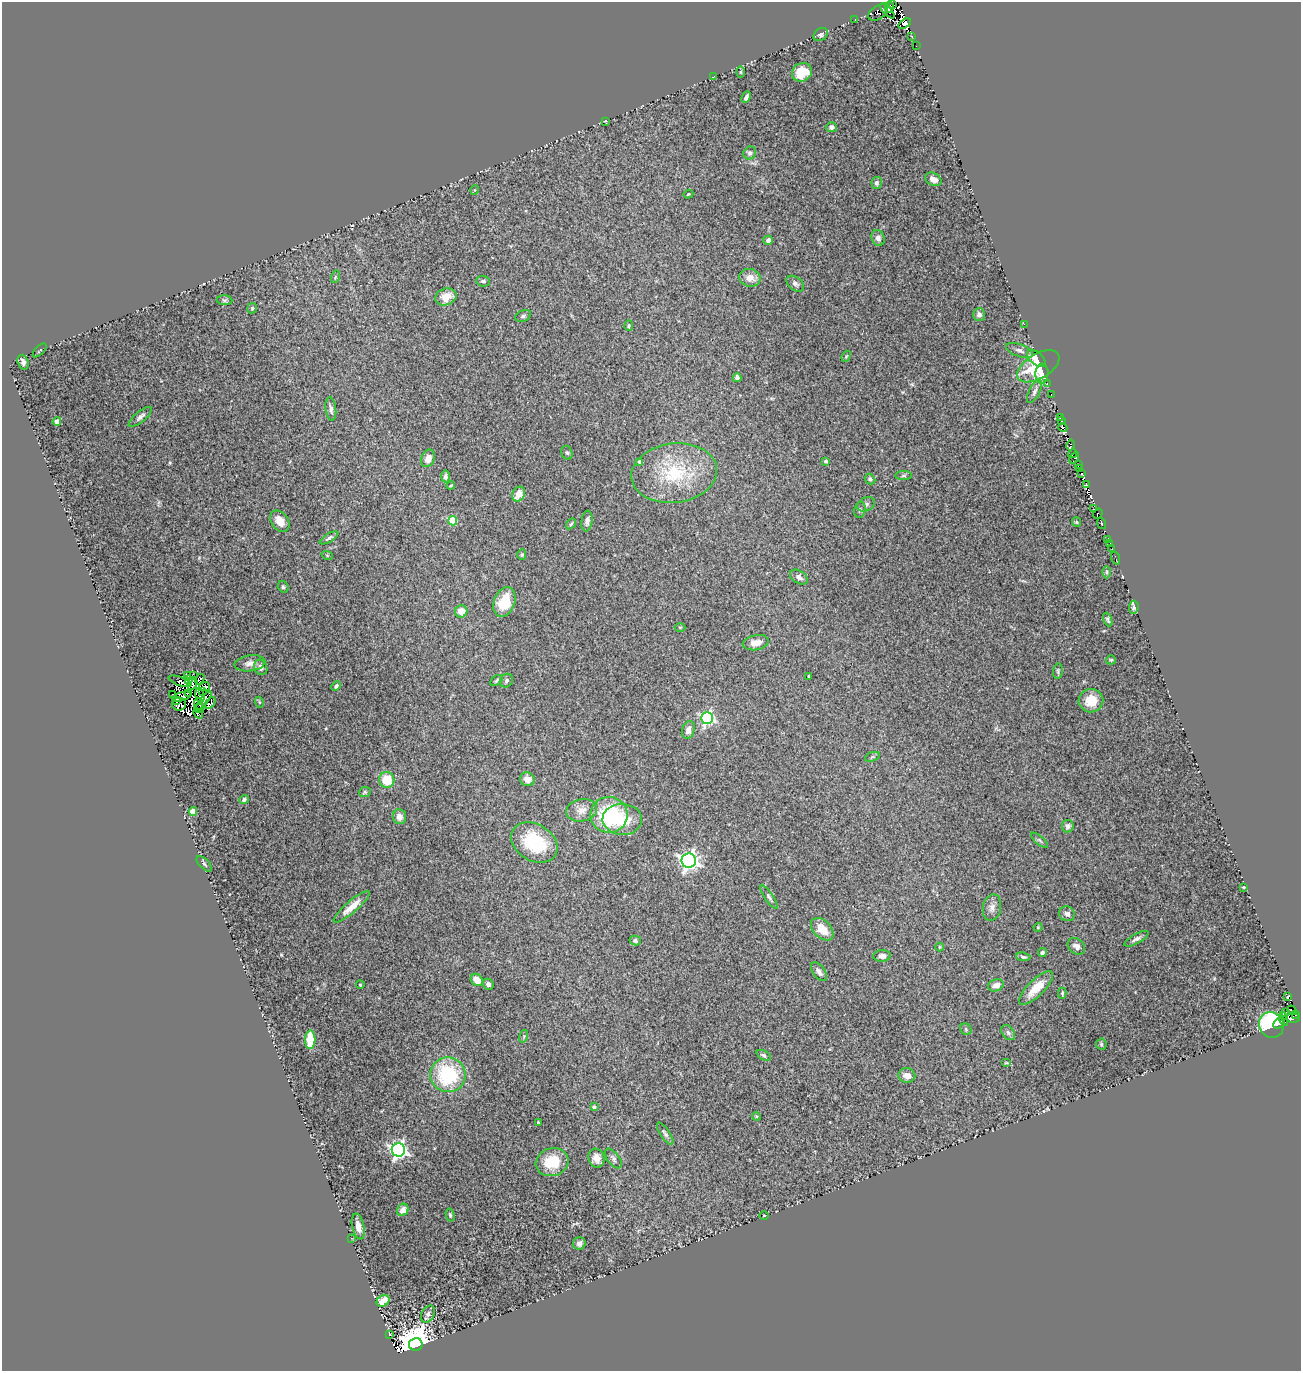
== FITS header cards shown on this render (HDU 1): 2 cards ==
NAXIS1  =                 1299
NAXIS2  =                 1369

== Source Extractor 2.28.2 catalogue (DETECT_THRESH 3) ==
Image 1299 x 1369 px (HDU 1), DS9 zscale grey, 1 PNG px = 1 image px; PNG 1303 x 1373 px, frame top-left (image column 1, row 1369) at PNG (2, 2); each listed source drawn as its Kron ellipse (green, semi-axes under 4 px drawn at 4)
Background 0.265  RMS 0.023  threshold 0.0691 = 3 sigma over >= 5 px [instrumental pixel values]
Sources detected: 216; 21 with non-positive FLUX_AUTO (blend fragments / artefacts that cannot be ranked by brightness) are neither listed nor drawn; the other 195 listed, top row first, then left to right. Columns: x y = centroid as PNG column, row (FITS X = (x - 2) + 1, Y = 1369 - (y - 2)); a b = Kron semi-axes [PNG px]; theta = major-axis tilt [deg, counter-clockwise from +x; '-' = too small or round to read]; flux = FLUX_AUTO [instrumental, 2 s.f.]
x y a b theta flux
892 4 2 2 - 28
889 7 6 4 84 33
887 11 9 3 -48 120
878 13 11 6 35 13
855 19 3 2 - 5.7
905 24 7 3 35 15
821 35 8 6 34 3.9
912 36 3 3 - 28
916 46 2 2 - 1.4
740 72 5 3 - 1.4
802 72 10 9 - 42
714 77 4 2 - 0.97
746 97 6 3 63 3.8
605 121 4 3 - 1.2
831 127 5 5 - 5.4
750 153 7 6 - 4.3
933 179 8 6 -27 10
877 183 6 5 - 4
475 190 5 3 - 1.1
688 194 5 4 - 1.6
878 238 8 6 -75 7.3
768 240 5 4 - 5.7
335 277 6 4 72 2
750 278 11 8 -11 15
483 281 7 5 -5 4.2
795 284 10 6 -36 5.3
446 297 11 8 20 21
225 300 8 5 -1 2.8
252 308 5 5 - 2.8
979 315 6 6 - 6.6
523 316 8 5 24 3.3
1024 324 2 2 - 73
629 326 5 4 - 2.3
40 350 9 3 46 2
1019 350 14 6 -20 6.2
846 356 6 4 68 1.7
1036 358 11 6 -41 22
23 362 8 5 -70 7.8
1038 366 23 12 31 55
1042 374 10 6 86 23
737 378 4 4 - 8.8
1047 383 3 2 - 7
1034 391 12 5 64 5.5
1051 394 3 2 - 2.2
331 409 12 5 -83 5.7
140 417 14 5 39 6
1060 418 2 2 - 1
57 421 4 4 - 6.9
1062 421 3 2 - 2.8
1063 428 5 3 - 20
1071 445 5 3 - 3.8
567 453 7 5 -72 3.2
1072 454 4 3 - 23
428 458 9 6 66 9.7
1074 458 6 3 62 9.5
826 461 3 3 - 2.4
640 462 4 4 - 7.5
1078 465 4 3 - 19
1080 468 3 2 - 3.8
674 473 43 29 7 110
1081 473 3 3 - 26
445 476 6 4 90 4
904 476 8 4 1 2.7
870 479 6 4 -46 3.3
451 485 4 3 - 1.3
1086 485 3 3 - 9.8
519 494 8 6 62 17
866 504 9 6 28 4.8
1094 509 3 2 - 23
860 510 8 5 76 3.3
1098 514 5 2 - 5.1
280 521 12 8 -54 17
453 521 5 4 - 50
587 521 10 5 82 6.3
1076 522 5 4 - 1.7
1101 523 6 3 -70 12
571 524 6 4 53 2.1
329 538 10 4 30 4.1
1108 540 4 3 - 9.1
1110 544 3 2 - 7.2
1112 549 3 2 - 2
327 555 6 3 -19 1.6
522 555 5 4 - 2.2
1116 558 7 2 -72 4.4
1106 572 6 4 89 2.4
799 577 10 6 -33 5.6
283 587 6 5 - 3.2
504 602 15 10 69 40
1134 607 7 4 84 3.9
461 611 6 6 - 16
1108 620 7 3 -69 2.8
680 627 5 3 - 1.3
756 643 13 7 10 14
1111 660 5 4 - 1.8
250 663 15 8 7 10
261 667 8 6 -65 7.1
1058 671 8 5 83 2.6
187 676 3 2 - 2.2
193 676 2 2 - 1.4
809 676 3 2 - 1.6
200 679 5 3 - 6.7
189 680 3 2 - 0.55
496 680 7 4 39 2.8
180 681 12 3 -19 3.1
506 681 7 6 - 3.6
192 683 7 4 66 0.61
336 686 5 4 - 3.1
205 687 5 3 - 7
202 692 2 2 - 2.8
188 693 3 2 - 0.51
173 694 3 2 - 1.6
200 696 7 3 -78 1.5
182 697 9 3 18 9.2
176 700 3 2 - 3.5
204 701 12 3 54 7.6
1091 701 12 11 - 29
259 702 5 3 - 1.8
210 703 7 3 55 2.6
179 704 7 6 - 2.2
198 704 6 2 -81 4.4
199 709 5 2 - 3.1
198 714 5 3 - 3.9
707 718 6 6 - 260
688 730 9 6 74 8.1
872 757 8 4 19 2.7
527 779 7 7 - 11
387 780 8 7 - 39
365 792 6 5 - 2.3
244 800 5 4 - 3.6
582 810 16 11 11 14
193 811 4 4 - 31
609 815 18 18 - 130
399 817 7 6 - 11
622 819 20 15 -2 44
1068 826 6 6 - 4.2
1039 840 10 3 -40 2.9
534 842 24 18 -31 93
689 861 7 7 - 690
204 864 10 4 -46 3.1
1244 887 4 3 - 1.7
769 897 14 4 -57 4
352 907 23 6 40 19
992 908 13 9 78 9.2
1067 914 8 7 - 5.8
1038 927 4 4 - 1.5
822 929 13 8 -45 22
1136 939 13 4 29 6
635 940 5 5 - 3.1
1076 946 10 7 -40 7.3
940 947 4 4 - 1.7
1042 952 4 4 - 5
882 956 9 5 4 8.1
1023 957 7 4 -7 3
819 972 11 6 -53 6.5
477 980 7 5 -47 20
488 984 5 5 - 5.6
360 985 4 3 - 1.7
996 985 8 6 20 8.9
1036 988 22 8 44 28
1062 993 5 3 - 2.1
1287 997 4 3 - 30
1292 1010 5 3 - 14
1286 1012 3 2 - 6.9
1296 1014 4 3 - 47
1293 1018 7 4 -10 77
1284 1019 7 4 -74 48
1279 1023 7 4 43 29
1271 1025 13 12 - 130
966 1029 6 5 - 2.4
1008 1032 8 5 -51 4.1
524 1036 6 4 72 2.3
310 1040 9 5 88 45
1101 1044 6 5 - 2.5
764 1055 7 4 -27 3.6
1006 1063 5 3 - 1.3
448 1075 18 17 - 120
907 1076 8 7 - 11
594 1107 4 3 - 4.3
756 1116 4 3 - 1.3
538 1122 3 3 - 2.2
665 1134 13 5 -56 4.2
398 1150 7 6 - 470
596 1158 9 8 - 13
613 1158 12 6 -52 4.9
552 1162 16 14 16 44
403 1210 6 5 - 11
450 1215 6 4 -75 2.5
764 1215 4 3 - 0.95
358 1227 13 6 -77 12
351 1238 2 2 - 7
579 1243 6 6 - 7.3
383 1301 7 5 36 23
428 1314 9 6 61 5.1
389 1334 2 2 - 0.88
416 1344 7 6 - 7000
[21 non-positive-flux detections neither listed nor drawn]